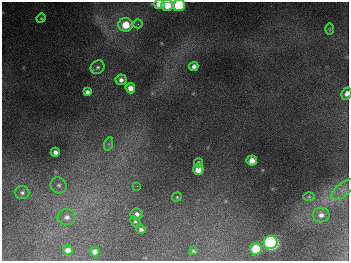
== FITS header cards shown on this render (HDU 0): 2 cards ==
NAXIS1  =                  347
NAXIS2  =                  259

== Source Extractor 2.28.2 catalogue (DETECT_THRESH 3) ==
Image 347 x 259 px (HDU 0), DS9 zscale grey, 1 PNG px = 1 image px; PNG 351 x 263 px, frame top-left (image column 1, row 259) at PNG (2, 2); each listed source drawn as its Kron ellipse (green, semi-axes under 4 px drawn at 4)
Background 677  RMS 51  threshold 153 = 3 sigma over >= 5 px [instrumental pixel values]
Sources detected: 34; all 34 listed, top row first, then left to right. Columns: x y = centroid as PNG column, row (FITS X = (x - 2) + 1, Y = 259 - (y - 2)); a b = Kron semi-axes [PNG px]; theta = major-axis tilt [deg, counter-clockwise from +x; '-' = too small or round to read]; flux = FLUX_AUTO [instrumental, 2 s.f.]
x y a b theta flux
159 4 5 5 - 4.0e+04
167 5 6 5 - 6.5e+04
179 5 6 5 - 2.6e+05
41 18 5 4 - 4.2e+03
138 24 4 4 - 5.3e+03
126 25 7 7 - 8.1e+04
330 29 6 4 89 3.7e+03
194 66 5 4 - 1.3e+04
98 67 7 6 - 9.2e+03
121 80 5 5 - 1.3e+04
130 88 5 5 - 2.2e+04
87 92 4 4 - 1.3e+04
346 94 6 5 - 1.5e+04
108 144 7 4 70 6.5e+03
55 152 4 4 - 1.6e+04
252 160 5 5 - 3.6e+04
199 163 4 4 - 5.1e+03
198 170 5 5 - 3.9e+04
59 185 8 7 - 1.3e+04
137 186 3 3 - 1.7e+03
343 190 14 6 41 2.3e+04
22 193 7 6 - 9.9e+03
177 197 5 4 - 4.1e+03
309 197 6 4 1 4.3e+03
137 214 6 5 - 1.2e+04
321 215 8 7 - 1.7e+04
67 217 9 8 - 2.0e+04
135 222 6 4 -48 5.1e+03
141 229 5 4 - 9.3e+03
271 243 7 6 - 1.0e+06
256 249 6 5 - 1.2e+05
68 250 5 5 - 1.9e+04
193 251 3 3 - 4.8e+03
95 252 5 4 - 1.9e+04
At the frame edge (FLAGS 8, measured only in part): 4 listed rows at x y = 159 4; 167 5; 179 5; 346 94